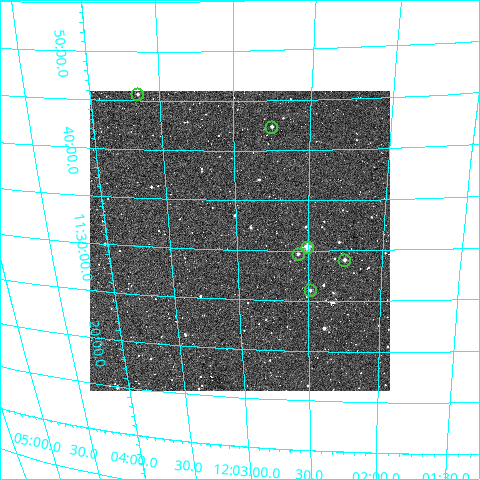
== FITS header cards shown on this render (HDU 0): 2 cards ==
NAXIS1  =                  300
NAXIS2  =                  300

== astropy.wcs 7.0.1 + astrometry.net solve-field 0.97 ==
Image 300 x 300 px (HDU 0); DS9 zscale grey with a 90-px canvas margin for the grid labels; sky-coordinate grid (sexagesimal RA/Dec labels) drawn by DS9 from the SOLVED WCS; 6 Tycho-2 reference stars matched to detected sources circled (green)
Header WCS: RA---TAN/DEC--TAN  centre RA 12:02:58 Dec +11:31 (180.74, +11.52 deg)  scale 6 arcsec/px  FOV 30.0' x 30.0'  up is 0 deg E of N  parity normal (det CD < 0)
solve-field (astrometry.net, Tycho-2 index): VERIFIED the header's WCS against the Tycho-2 star catalogue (verified at 2 index scales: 6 matches each, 0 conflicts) and refined it, rather than solving blind
Solved WCS: RA---TAN-SIP/DEC--TAN-SIP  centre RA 12:02:59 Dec +11:31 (180.74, +11.52 deg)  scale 6.44 x 6.09 arcsec/px (non-square pixels)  FOV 32.2' x 30.4'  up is -3 deg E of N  parity normal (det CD < 0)
The solver's refit moves the header's centre by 15 arcsec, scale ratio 1.073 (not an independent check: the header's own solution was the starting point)
Tycho-2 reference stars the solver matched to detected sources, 6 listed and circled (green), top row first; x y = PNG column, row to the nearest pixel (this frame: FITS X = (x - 90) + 1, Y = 300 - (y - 91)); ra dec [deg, ICRS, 3 dp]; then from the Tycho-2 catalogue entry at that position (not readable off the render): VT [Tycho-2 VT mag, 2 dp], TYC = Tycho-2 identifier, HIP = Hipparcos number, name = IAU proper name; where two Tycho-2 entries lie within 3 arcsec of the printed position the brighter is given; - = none
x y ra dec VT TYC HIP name
137 94 180.913 +11.761 11.62 868-455-1 - -
271 127 180.686 +11.707 11.72 868-841-1 - -
307 247 180.625 +11.507 10.01 868-832-1 - -
298 254 180.641 +11.495 11.48 868-757-1 - -
344 260 180.561 +11.485 11.56 868-914-1 - -
310 290 180.620 +11.434 12.21 868-804-1 - -